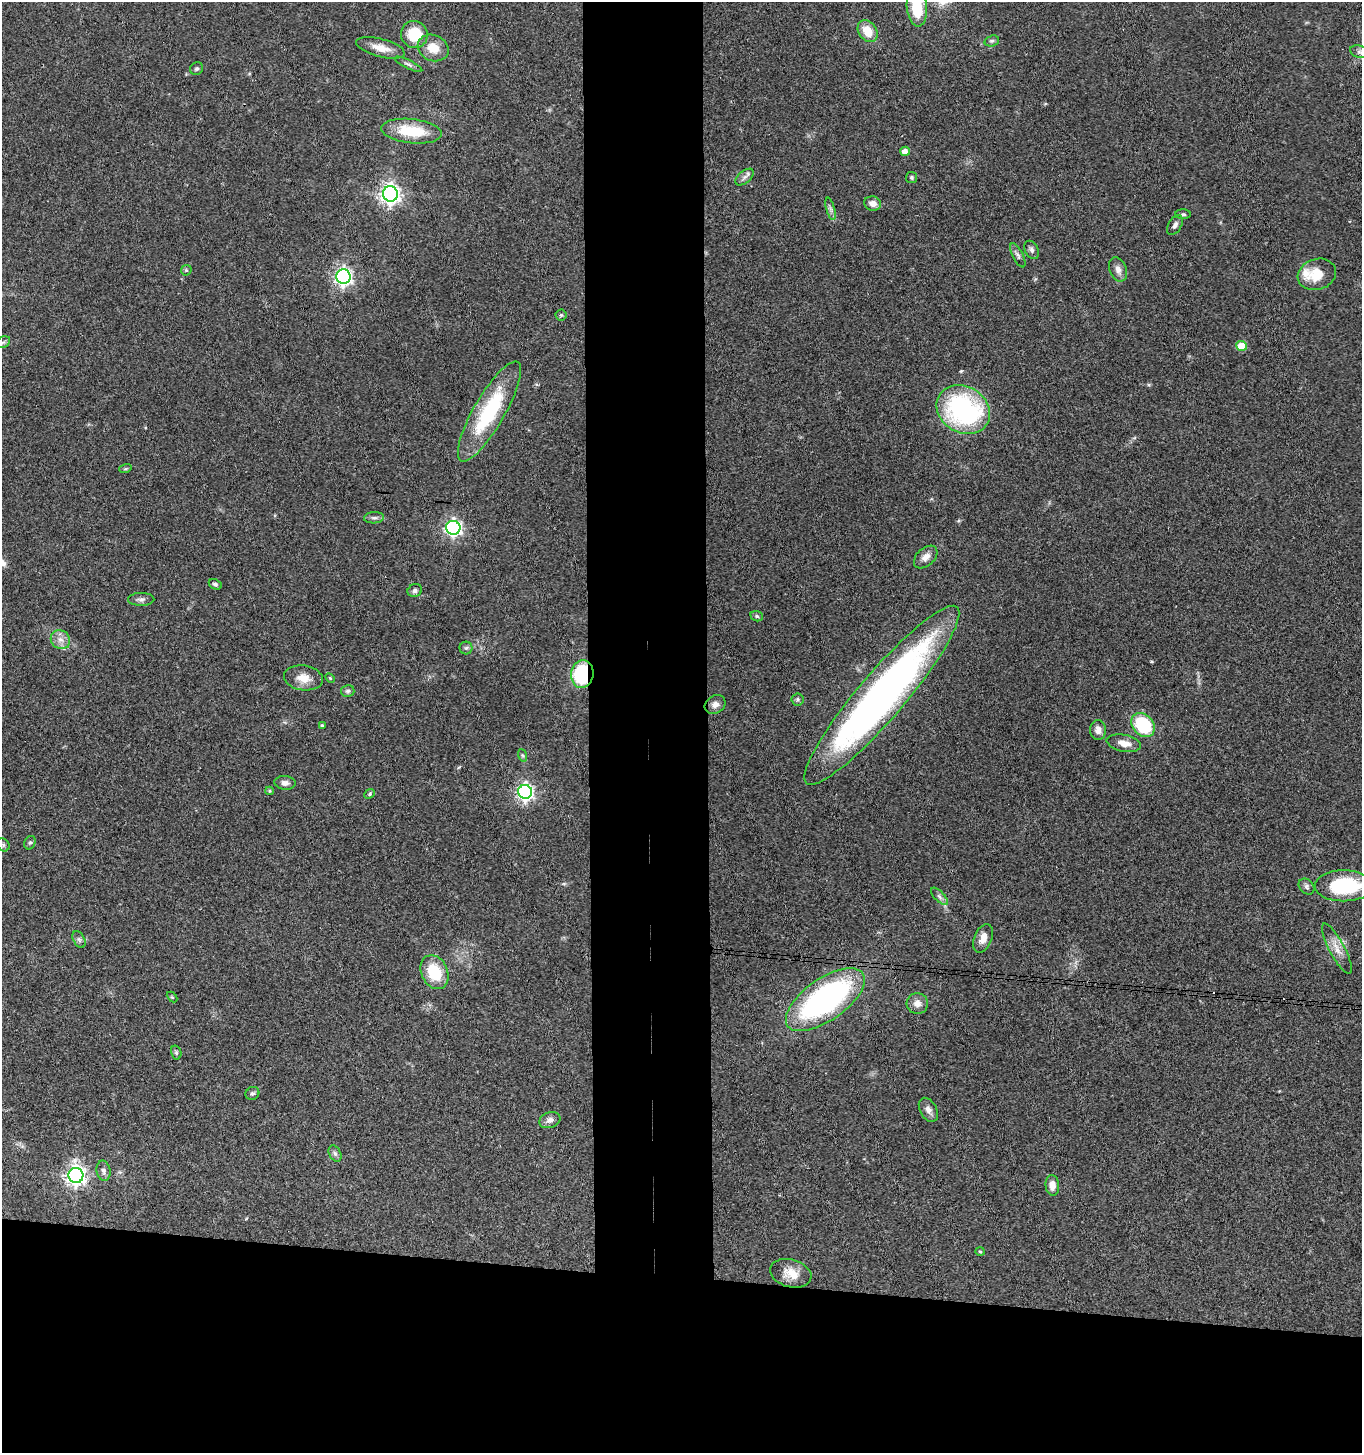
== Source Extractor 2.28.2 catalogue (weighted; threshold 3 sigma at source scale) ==
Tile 8 of 3 x 3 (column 2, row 3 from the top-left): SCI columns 1565-2924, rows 6-1456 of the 4441 x 4368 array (HDU 1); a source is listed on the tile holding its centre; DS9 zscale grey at full resolution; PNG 1364 x 1455 px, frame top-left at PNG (2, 2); each listed source drawn as its Kron ellipse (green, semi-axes under 4 px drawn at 4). Shown black and unused: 20% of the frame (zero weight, under 3 of 4 exposures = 6% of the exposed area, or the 3 px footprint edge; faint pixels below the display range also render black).
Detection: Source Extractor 2.28.2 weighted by HDU 2 'WHT'; one run over the whole footprint, this tile lists its part. Background 0.0675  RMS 0.0053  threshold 0.0238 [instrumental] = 3 sigma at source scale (4.5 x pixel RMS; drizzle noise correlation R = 1.50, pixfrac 1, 0.05/0.05 arcsec/px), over >= 5 px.
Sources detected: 79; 2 inside a brighter listed object's ellipse — not listed separately; the other 77 listed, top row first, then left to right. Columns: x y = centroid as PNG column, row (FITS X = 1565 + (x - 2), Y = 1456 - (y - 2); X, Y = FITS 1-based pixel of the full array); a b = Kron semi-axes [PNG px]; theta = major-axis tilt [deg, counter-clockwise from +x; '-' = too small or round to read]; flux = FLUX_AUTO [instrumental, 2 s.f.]
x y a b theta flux
917 8 18 10 -83 18
868 31 12 9 -54 9.4
414 34 14 13 - 18
992 41 7 5 19 1.1
380 48 25 9 -15 6.5
433 48 16 12 -24 8.5
1360 52 10 6 -18 1.7
409 64 15 4 -26 1.5
196 69 7 6 - 0.98
411 131 30 12 -6 19
905 151 5 4 - 3.6
745 177 11 6 39 1.9
911 177 6 5 - 0.8
390 194 8 7 - 290
873 203 8 7 - 3.8
831 209 11 3 -75 1.4
1183 214 8 5 -1 0.98
1175 225 11 6 58 1.9
1032 250 10 6 -65 1.6
1018 255 13 5 -63 1.7
1118 269 12 8 -68 3.2
186 270 5 5 - 0.73
1317 274 19 15 18 11
343 277 7 7 - 200
561 315 5 5 - 0.86
3 342 7 5 30 1.2
1241 346 5 5 - 13
963 410 28 23 -31 88
489 411 57 15 60 45
125 469 6 4 18 0.71
374 518 10 5 4 1.6
453 528 7 7 - 170
926 557 14 9 43 3.9
215 584 7 5 -26 1.1
415 591 7 6 - 1.4
141 599 13 6 1 1.8
757 616 6 5 - 0.94
60 640 10 9 - 3.6
466 648 6 6 - 1.2
582 674 14 11 82 40
303 678 19 12 -8 6.8
330 678 6 3 -45 0.55
348 691 7 6 - 1.1
882 695 116 23 49 280
798 699 6 6 - 1.1
715 704 11 8 30 2.9
1143 725 13 10 -46 33
322 726 3 3 - 0.79
1098 730 10 8 89 3.4
1124 743 17 8 -11 5
522 755 6 4 -71 0.8
285 783 10 7 -6 2.3
269 791 4 4 - 0.6
525 792 7 7 - 170
370 794 5 4 - 0.8
30 843 7 5 65 0.89
3 845 7 5 -46 1.1
1344 886 29 15 0 39
1306 887 9 7 -48 1.5
939 896 11 5 -45 1.7
983 938 15 8 67 4.6
79 940 9 5 -62 1.4
1337 949 28 7 -62 5.7
434 972 18 13 -65 19
172 997 6 4 -44 0.59
825 1000 46 21 35 130
917 1003 10 10 - 3.7
176 1052 7 5 -75 0.91
252 1093 7 6 - 1.2
928 1110 13 8 -61 2.9
550 1120 11 7 19 2.7
335 1153 9 5 -63 1.5
104 1171 10 7 -81 1.8
76 1175 7 7 - 270
1052 1185 10 7 -86 4.3
980 1252 5 3 - 0.51
791 1273 21 14 -15 8.2
Overlapping masked pixels (flux is a lower limit): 1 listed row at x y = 582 674
Isophote crosses this tile's border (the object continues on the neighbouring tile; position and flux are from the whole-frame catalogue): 2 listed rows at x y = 917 8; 1344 886